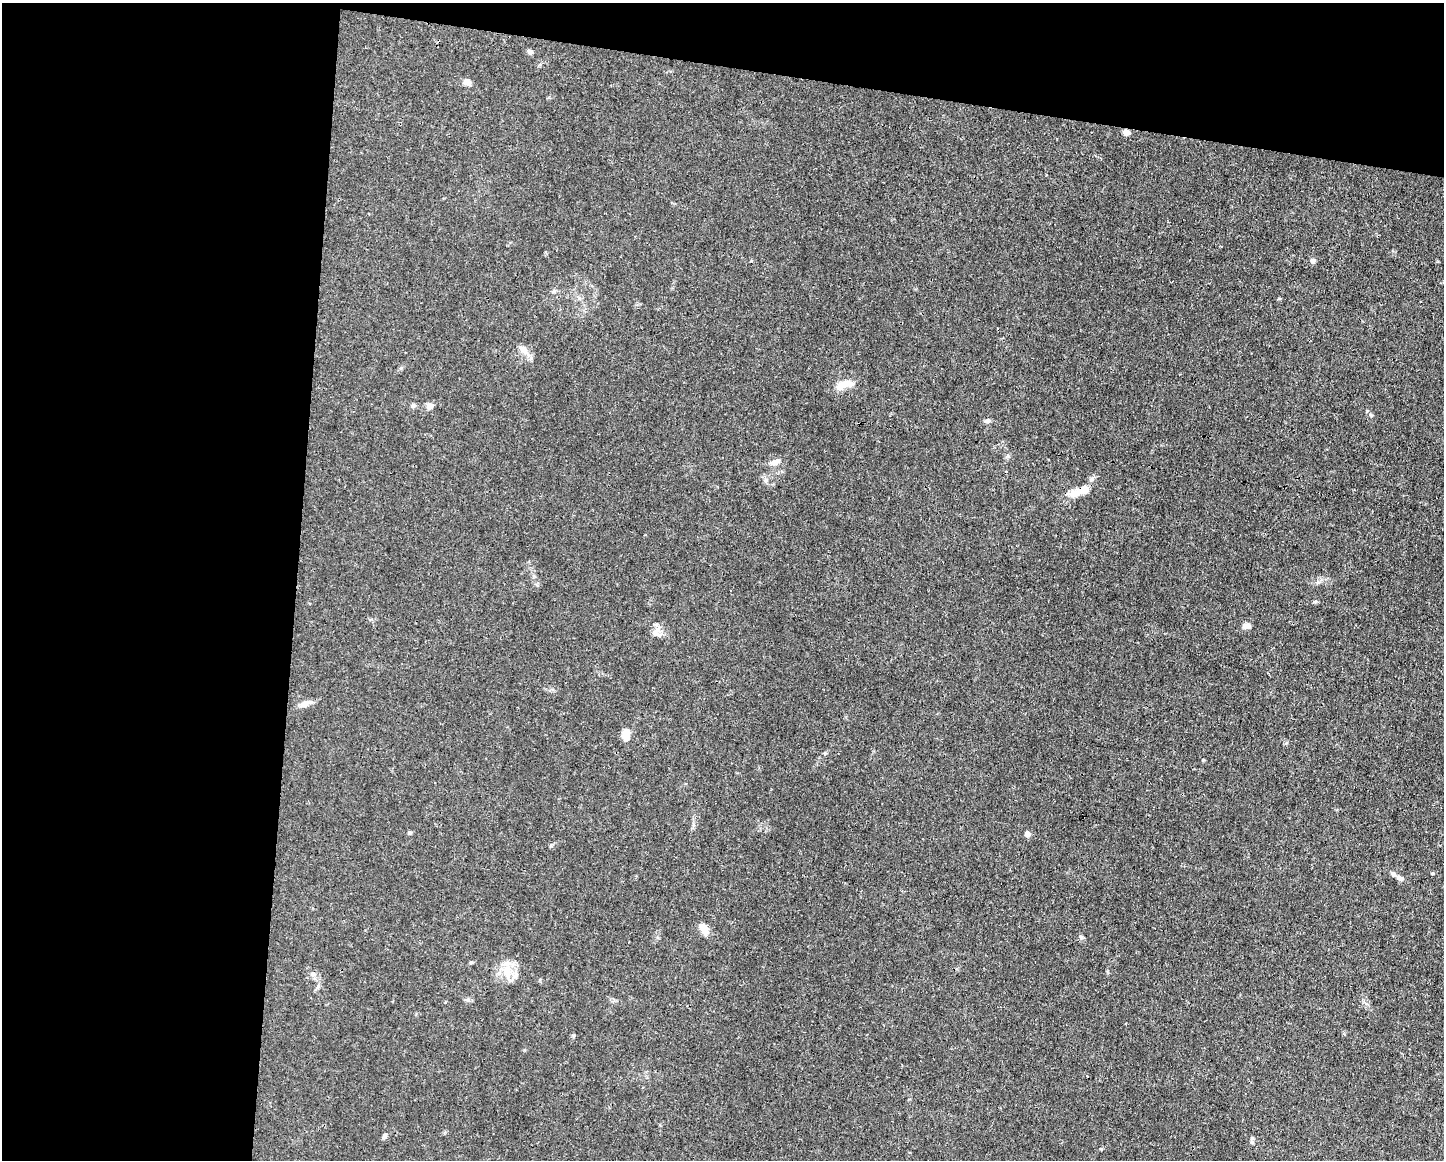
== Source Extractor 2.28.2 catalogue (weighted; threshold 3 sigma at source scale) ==
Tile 1 of 3 x 4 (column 1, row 1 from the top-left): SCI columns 112-1553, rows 3477-4634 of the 4661 x 4634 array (HDU 1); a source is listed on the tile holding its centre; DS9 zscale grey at full resolution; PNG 1446 x 1162 px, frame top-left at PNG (2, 3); no overlay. Shown black and unused: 26% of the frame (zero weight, under 3 of 4 exposures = <1% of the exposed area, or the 3 px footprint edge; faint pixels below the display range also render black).
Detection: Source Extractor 2.28.2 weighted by HDU 2 'WHT'; one run over the whole footprint, this tile lists its part. Background 0.0161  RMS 0.0025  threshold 0.0115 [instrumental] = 3 sigma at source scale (4.5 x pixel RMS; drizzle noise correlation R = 1.50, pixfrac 1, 0.05/0.05 arcsec/px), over >= 5 px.
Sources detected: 27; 1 inside a brighter listed object's ellipse — not listed separately; the other 26 listed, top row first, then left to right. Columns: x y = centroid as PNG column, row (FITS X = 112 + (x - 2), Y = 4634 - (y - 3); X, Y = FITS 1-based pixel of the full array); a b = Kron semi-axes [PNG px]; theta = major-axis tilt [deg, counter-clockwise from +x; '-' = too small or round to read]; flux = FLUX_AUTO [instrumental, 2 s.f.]
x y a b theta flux
530 52 7 6 - 0.71
467 82 8 7 - 1.5
1126 132 8 7 - 1.1
1313 261 6 6 - 0.81
524 350 18 8 -49 1.8
848 384 23 9 2 3.1
430 406 7 7 - 1.5
987 421 8 5 18 0.68
775 462 15 7 19 1.4
1075 493 20 10 10 2.8
1315 601 6 5 - 0.39
1247 626 8 7 - 1.5
657 634 13 4 -23 0.89
305 704 15 7 24 1.7
626 734 13 8 87 3
1203 760 5 3 - 0.2
409 833 7 4 6 0.39
1027 834 6 6 - 1.1
1432 873 4 3 - 0.23
1400 878 11 7 -29 1.2
704 929 13 7 -64 2.9
1081 937 6 5 - 0.49
471 962 6 4 18 0.3
507 971 17 15 77 4.5
313 974 7 4 19 0.51
384 1136 8 5 59 0.62
Overlapping masked pixels (flux is a lower limit): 1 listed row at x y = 1126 132
Unlisted compact peaks at least as high as the median listed source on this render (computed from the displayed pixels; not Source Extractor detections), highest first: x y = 1371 415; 574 1035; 1101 1149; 1008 456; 1286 743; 551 845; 1318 582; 537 585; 825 753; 401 368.